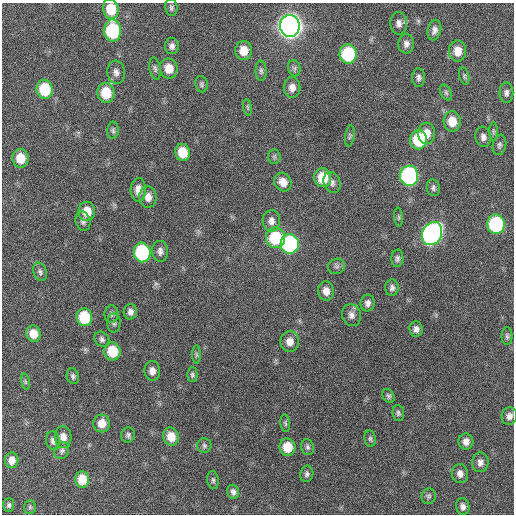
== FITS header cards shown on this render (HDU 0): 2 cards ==
NAXIS1  =                  512 / Axis length
NAXIS2  =                  512 / Axis length

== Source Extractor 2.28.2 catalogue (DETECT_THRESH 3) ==
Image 512 x 512 px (HDU 0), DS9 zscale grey, 1 PNG px = 1 image px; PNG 516 x 516 px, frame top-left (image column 1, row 512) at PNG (2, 3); each listed source drawn as its Kron ellipse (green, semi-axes under 4 px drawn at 4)
Background 457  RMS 13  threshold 38.5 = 3 sigma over >= 5 px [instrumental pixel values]
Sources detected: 101; all 101 listed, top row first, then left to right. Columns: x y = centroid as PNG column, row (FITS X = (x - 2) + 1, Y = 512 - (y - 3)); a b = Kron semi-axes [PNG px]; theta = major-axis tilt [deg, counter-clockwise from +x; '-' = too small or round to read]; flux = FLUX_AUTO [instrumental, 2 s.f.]
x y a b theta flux
171 7 9 6 -83 2300
111 9 10 8 -80 23000
399 23 11 8 -87 4700
290 26 11 10 - 920000
434 30 10 6 76 4100
113 31 11 8 -88 79000
406 44 9 8 - 4100
172 46 8 7 - 3600
244 50 9 8 - 13000
458 51 10 8 -87 11000
348 54 9 8 - 73000
155 68 11 5 -80 2400
169 68 10 9 - 13000
294 68 8 6 -76 2300
261 71 10 5 -89 2400
116 72 11 9 -83 4700
464 76 9 5 -77 1800
419 78 9 6 88 2900
201 84 8 6 -81 2000
292 87 10 8 88 6100
45 89 9 8 - 40000
106 93 10 8 -82 25000
446 93 8 5 -63 1900
506 93 10 7 -89 3400
248 107 8 4 -81 1500
452 121 10 8 -88 14000
113 130 8 5 87 2000
493 131 9 4 -90 1700
426 133 10 8 90 9700
350 136 11 4 82 1500
483 137 10 7 -81 3900
419 140 9 8 - 45000
499 145 10 6 79 2500
183 152 8 7 - 20000
274 157 7 6 - 1800
20 158 9 8 - 17000
409 176 10 9 - 200000
323 178 9 8 - 25000
283 182 10 8 -55 8900
332 182 11 8 -68 3700
433 188 8 6 -80 2400
138 190 12 7 88 8000
148 197 10 8 -89 6800
87 211 10 8 -87 14000
398 217 9 4 -85 1500
83 221 10 7 -75 3200
271 221 11 9 88 5300
496 224 9 9 - 110000
432 234 12 9 64 340000
275 238 10 9 - 46000
290 244 10 9 - 130000
160 251 10 8 -86 4000
142 252 10 8 -82 100000
397 258 9 6 85 2600
337 266 8 7 - 2800
40 272 9 6 -67 2700
392 288 8 6 88 3000
326 291 9 8 - 7000
368 303 8 7 - 3500
130 312 7 7 - 3800
111 314 9 7 90 2500
351 315 11 9 -74 4800
84 317 9 8 - 38000
114 323 9 6 90 2200
416 329 7 7 - 3900
33 334 8 7 - 11000
507 336 9 5 -89 1900
102 339 8 6 -48 2700
290 342 10 9 - 7600
112 351 9 8 - 26000
196 355 9 4 -90 1500
152 371 10 8 -88 5400
192 375 7 5 -90 1800
73 376 8 6 -74 2300
25 382 8 4 -81 1400
388 396 7 5 -60 1900
398 413 8 6 -83 2000
509 416 9 8 - 4300
102 423 9 8 - 9900
285 423 8 5 -84 1700
128 435 7 7 - 2300
63 437 11 8 -81 6700
171 437 9 7 -77 13000
370 439 8 5 -81 1900
53 441 9 6 -81 3100
466 441 8 7 - 5100
204 446 7 7 - 2100
287 447 9 8 - 19000
308 447 8 6 -75 2300
62 451 9 7 65 2600
12 460 8 6 -90 6800
480 462 10 8 84 4600
307 474 8 6 79 2500
460 474 9 8 - 5300
82 479 8 7 - 16000
213 480 9 5 -82 1800
233 492 7 5 -73 2900
429 496 8 7 - 2200
9 505 7 5 87 1900
30 507 7 6 - 1700
463 507 8 6 -80 4000